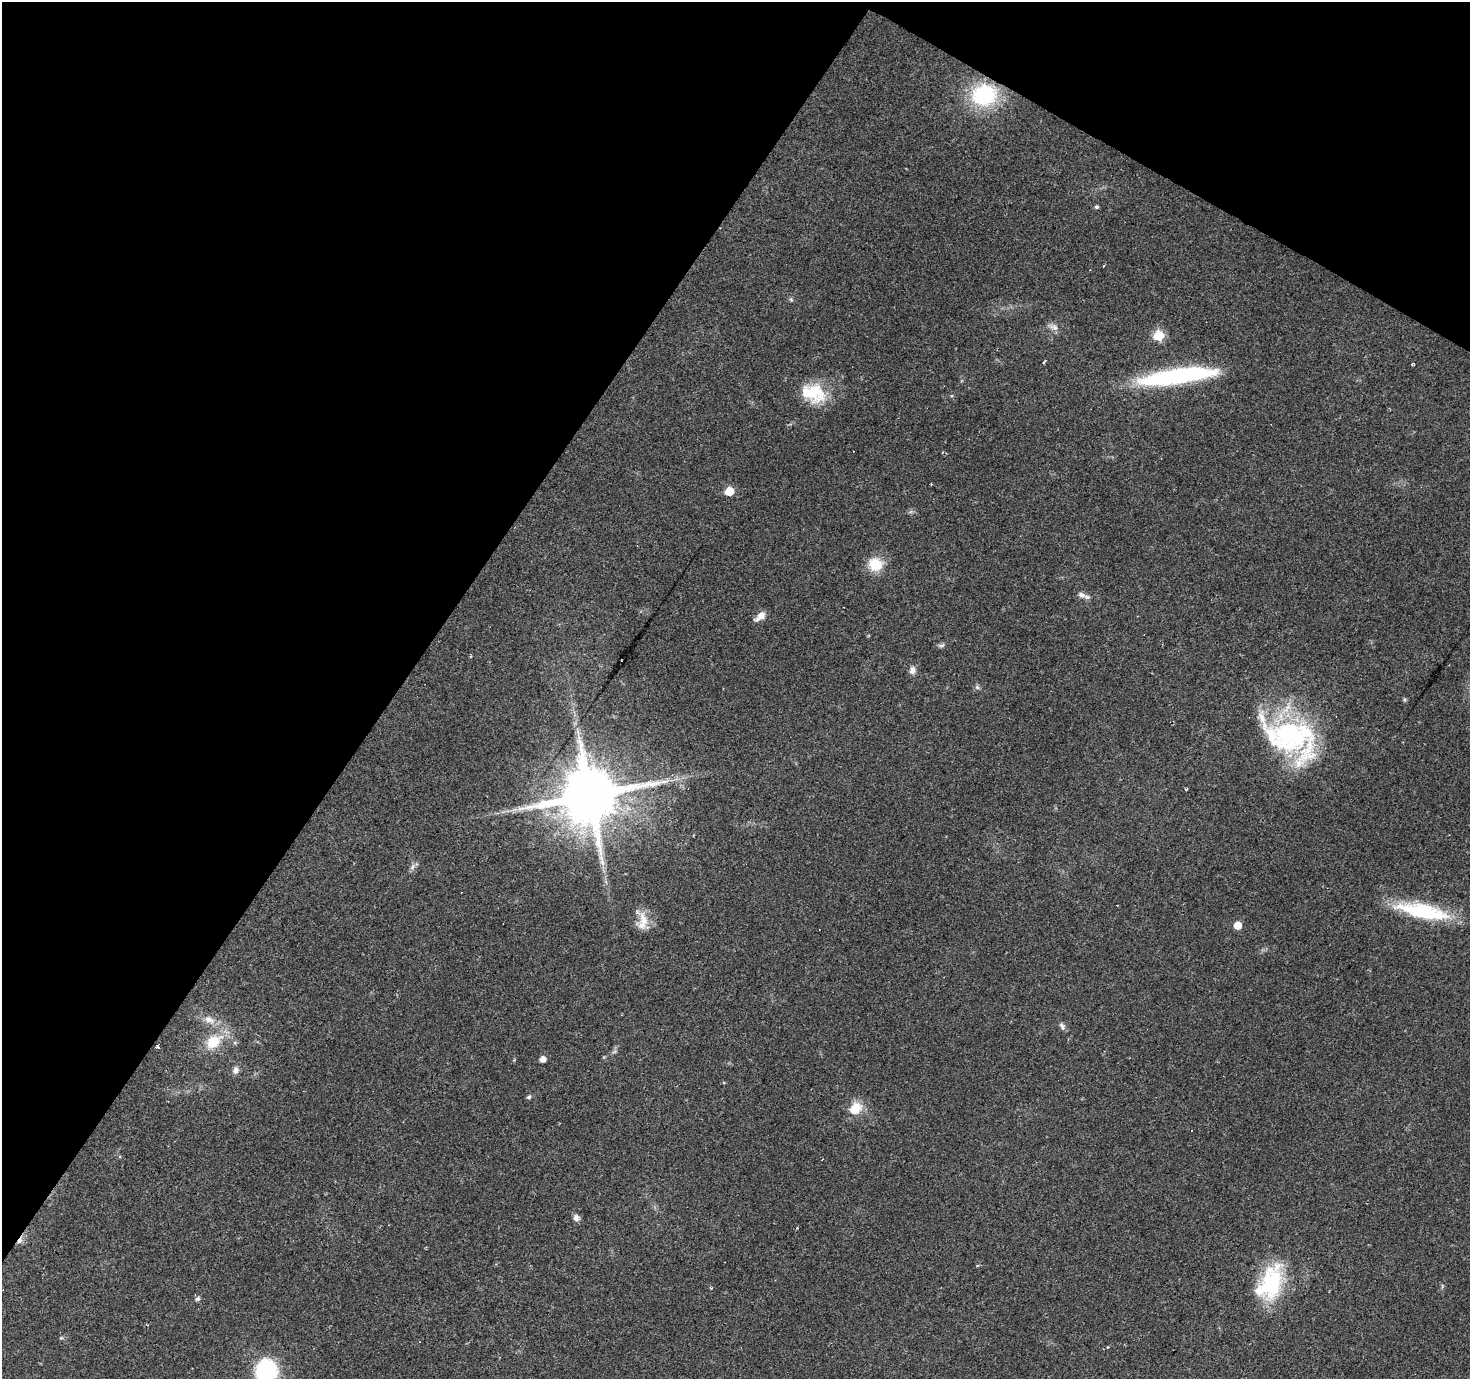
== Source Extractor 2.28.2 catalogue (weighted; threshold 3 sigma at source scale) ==
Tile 2 of 4 x 4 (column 2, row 1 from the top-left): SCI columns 1469-2936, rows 4316-5692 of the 5875 x 5945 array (HDU 1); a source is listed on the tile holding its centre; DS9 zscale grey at full resolution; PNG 1472 x 1381 px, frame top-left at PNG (2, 2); no overlay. Shown black and unused: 32% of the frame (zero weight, under 2 of 3 exposures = <1% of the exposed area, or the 3 px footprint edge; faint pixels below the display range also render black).
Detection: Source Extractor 2.28.2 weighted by HDU 2 'WHT'; one run over the whole footprint, this tile lists its part. Background 0.0793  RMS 0.0058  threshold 0.0259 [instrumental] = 3 sigma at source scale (4.5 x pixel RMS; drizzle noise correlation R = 1.50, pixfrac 1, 0.0396/0.0396 arcsec/px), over >= 5 px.
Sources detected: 53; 1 too faint to see at this stretch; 8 cosmic-ray / hot-pixel residue — not listed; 4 inside a brighter listed object's ellipse — not listed separately; the other 40 listed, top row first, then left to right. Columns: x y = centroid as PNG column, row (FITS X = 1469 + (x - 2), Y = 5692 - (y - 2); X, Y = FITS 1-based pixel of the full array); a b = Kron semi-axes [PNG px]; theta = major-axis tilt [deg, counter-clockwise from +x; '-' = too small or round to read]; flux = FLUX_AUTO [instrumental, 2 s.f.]
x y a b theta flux
984 95 29 24 12 43
1096 207 5 5 - 1
791 300 6 4 -45 0.85
1054 327 14 8 -27 3.1
1159 336 6 6 - 36
1044 362 4 2 - 1.1
1413 364 4 3 - 0.7
1178 376 83 15 8 81
813 393 31 22 -20 23
931 484 2 2 - 0.44
729 491 6 5 - 17
876 564 17 15 -14 13
1082 595 12 8 -15 2.8
760 616 14 7 39 4.4
941 645 10 4 -4 1.3
912 670 10 8 83 2.8
977 687 7 6 - 1.3
1290 735 62 39 -42 110
1186 789 5 3 - 0.54
590 795 17 15 38 4900
412 867 9 6 61 1.9
1422 911 59 15 -12 47
644 920 25 10 -70 7.6
1238 925 5 5 - 9.8
209 1019 16 9 -23 5.6
1062 1026 11 6 -55 1.8
213 1042 22 15 38 17
158 1047 4 3 - 2.1
543 1059 5 5 - 4.2
236 1070 8 7 - 2.9
529 1097 6 5 - 1.4
855 1108 16 13 45 11
576 1218 9 7 -84 2.2
797 1228 3 3 - 0.96
20 1240 12 5 57 2.6
1271 1283 45 24 77 43
711 1288 4 3 - 0.66
197 1299 7 5 43 1.1
61 1338 6 4 17 0.71
266 1371 18 16 84 64
Overlapping masked pixels (flux is a lower limit): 1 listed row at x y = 20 1240
Isophote crosses this tile's border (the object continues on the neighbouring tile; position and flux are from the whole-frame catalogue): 1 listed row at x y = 266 1371